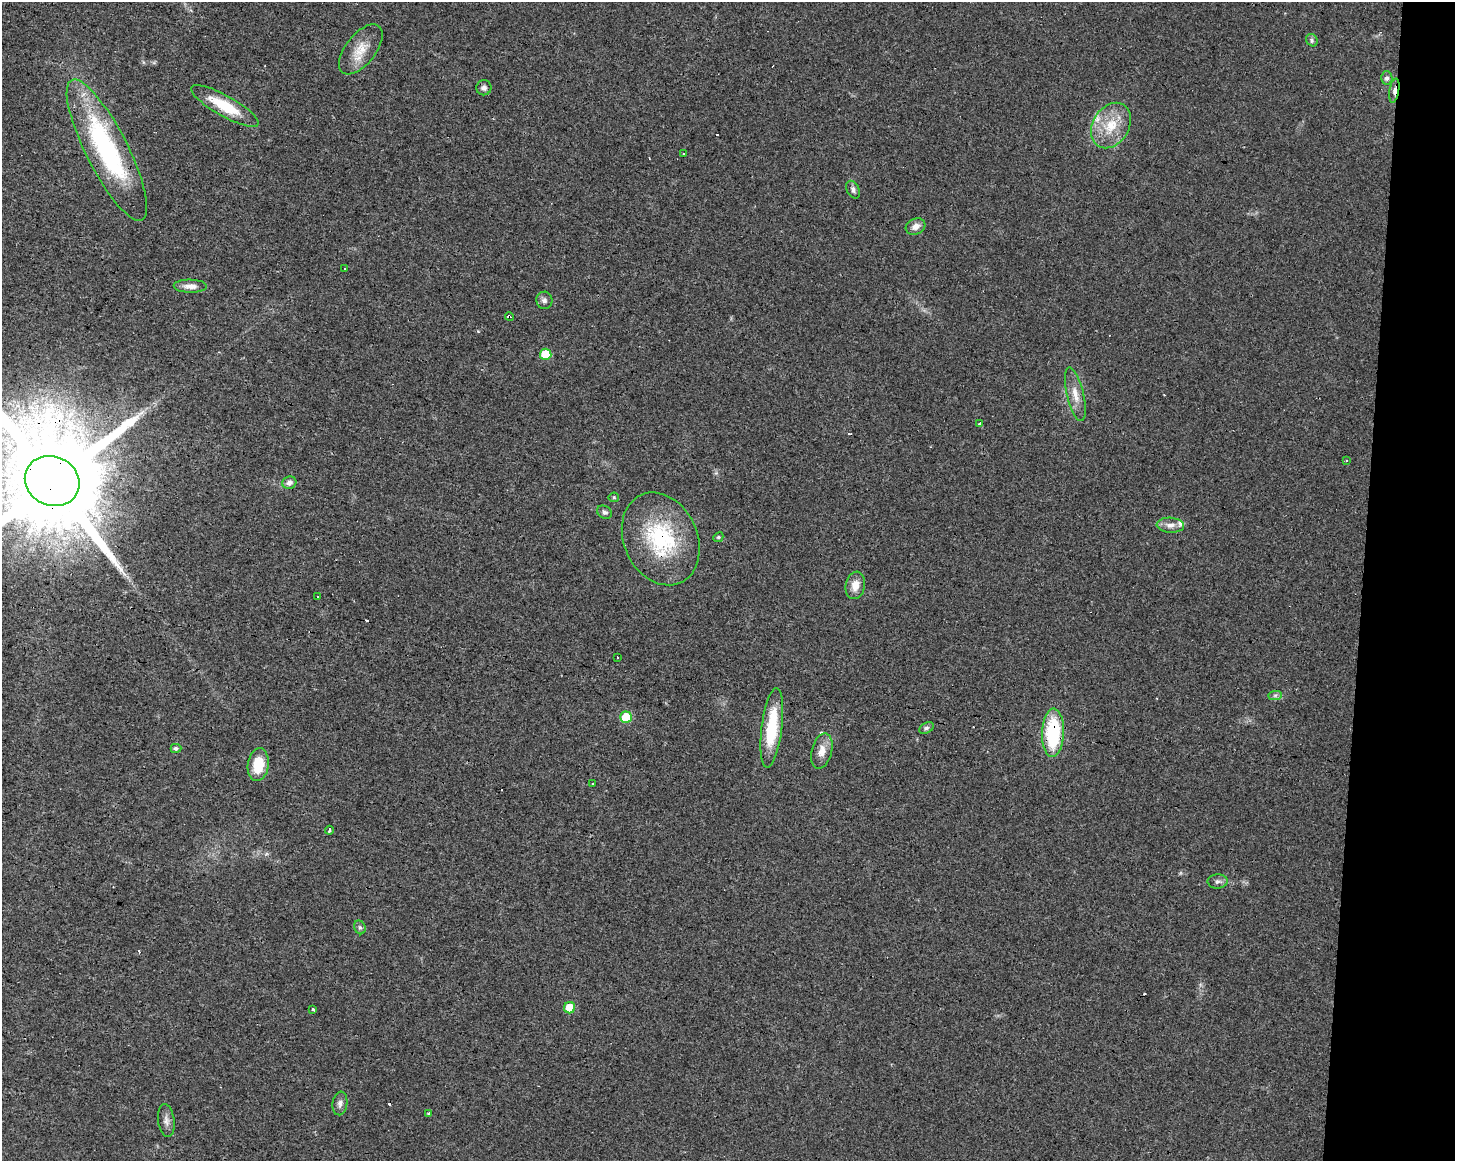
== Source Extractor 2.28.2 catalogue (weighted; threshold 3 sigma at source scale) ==
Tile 6 of 3 x 4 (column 3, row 2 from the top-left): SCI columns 3188-4640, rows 2318-3476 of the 4865 x 4639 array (HDU 1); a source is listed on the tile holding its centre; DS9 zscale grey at full resolution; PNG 1457 x 1163 px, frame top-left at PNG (2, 2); each listed source drawn as its Kron ellipse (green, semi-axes under 4 px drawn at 4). Shown black and unused: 6% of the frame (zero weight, under 3 of 4 exposures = <1% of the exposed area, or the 3 px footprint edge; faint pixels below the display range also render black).
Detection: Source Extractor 2.28.2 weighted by HDU 2 'WHT'; one run over the whole footprint, this tile lists its part. Background 0.0168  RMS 0.0031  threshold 0.0137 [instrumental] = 3 sigma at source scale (4.5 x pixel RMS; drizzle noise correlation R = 1.50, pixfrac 1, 0.0396/0.0396 arcsec/px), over >= 5 px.
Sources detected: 58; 10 cosmic-ray / hot-pixel residue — neither listed nor drawn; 2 inside a brighter listed object's ellipse — not listed separately; the other 46 listed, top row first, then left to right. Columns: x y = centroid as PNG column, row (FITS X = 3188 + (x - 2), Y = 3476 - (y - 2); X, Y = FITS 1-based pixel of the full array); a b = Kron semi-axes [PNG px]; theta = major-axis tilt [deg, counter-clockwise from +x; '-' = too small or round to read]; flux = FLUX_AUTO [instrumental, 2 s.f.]
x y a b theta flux
1312 40 6 5 - 0.67
361 49 30 15 52 6.2
1387 78 6 6 - 0.97
484 88 7 7 - 1
1394 91 12 4 80 1.4
225 106 38 10 -29 11
1111 125 24 18 58 9.1
107 150 78 21 -63 49
683 153 3 2 - 0.26
853 190 9 6 -62 1
915 227 10 8 26 1.9
345 268 3 2 - 0.33
190 286 16 6 -1 2.1
544 300 8 8 - 1
509 317 4 3 - 3.4
546 354 6 5 - 9.4
1075 394 28 8 -77 3.8
980 424 3 3 - 3.6
1346 460 3 3 - 1.8
52 481 28 24 -27 9700
289 483 7 6 - 1.4
614 497 5 5 - 0.45
605 512 8 6 -29 0.83
1170 525 13 7 -3 2
718 537 5 4 - 0.5
661 539 48 36 -65 29
855 585 14 9 79 3
318 597 3 3 - 0.47
617 657 3 2 - 0.32
1275 695 7 4 1 0.65
626 717 6 6 - 8.8
772 728 40 10 83 15
926 728 8 5 27 0.73
1053 733 24 11 88 23
176 748 5 4 - 0.71
822 751 18 10 75 3.2
258 765 16 10 82 8.4
593 784 3 2 - 0.32
329 830 4 3 - 0.75
1218 881 10 7 3 1.1
360 927 7 5 -67 0.62
570 1008 5 5 - 7.1
313 1010 3 3 - 1.4
340 1103 12 7 81 1.3
428 1114 4 2 - 0.28
166 1121 16 8 -82 1.8
Overlapping masked pixels (flux is a lower limit): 6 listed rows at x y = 1394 91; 107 150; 509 317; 52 481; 661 539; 1053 733
Isophote crosses this tile's border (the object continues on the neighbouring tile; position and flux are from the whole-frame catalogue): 1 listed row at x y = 52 481